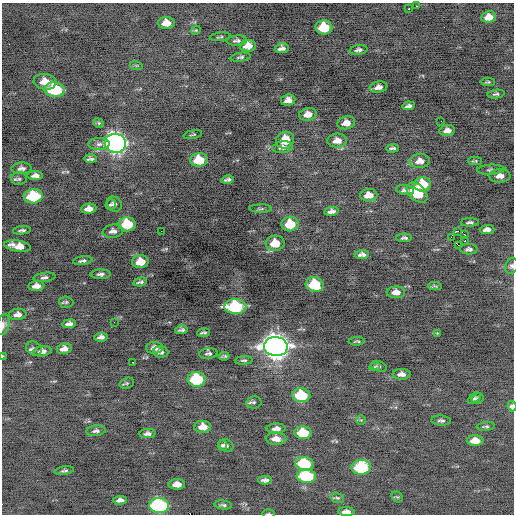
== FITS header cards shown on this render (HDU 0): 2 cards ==
NAXIS1  =                  512 / Axis length
NAXIS2  =                  512 / Axis length

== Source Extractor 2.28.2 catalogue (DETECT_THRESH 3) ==
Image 512 x 512 px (HDU 0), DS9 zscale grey, 1 PNG px = 1 image px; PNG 516 x 516 px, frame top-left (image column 1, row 512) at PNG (2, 3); each listed source drawn as its Kron ellipse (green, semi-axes under 4 px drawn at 4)
Background -0.591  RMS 0.91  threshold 2.74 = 3 sigma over >= 5 px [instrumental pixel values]
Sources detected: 136; all 136 listed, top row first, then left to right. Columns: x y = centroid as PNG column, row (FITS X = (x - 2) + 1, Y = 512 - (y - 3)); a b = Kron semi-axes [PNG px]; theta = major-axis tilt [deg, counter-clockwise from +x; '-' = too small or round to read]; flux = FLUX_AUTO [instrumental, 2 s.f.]
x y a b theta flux
416 6 3 2 - 140
409 9 3 2 - 420
489 17 7 5 10 560
166 23 8 6 2 620
324 27 8 7 - 2400
196 30 5 4 - 58
220 37 10 2 7 77
237 41 10 5 6 160
248 46 8 6 8 570
282 48 7 5 9 250
358 50 9 5 9 190
241 57 10 4 8 130
136 65 6 4 -18 76
45 82 11 8 -8 750
488 82 7 4 -2 84
378 87 9 5 11 340
55 90 10 7 -5 4100
496 94 8 4 8 120
288 100 7 5 7 370
408 106 6 3 9 170
308 114 9 6 9 510
441 121 2 2 - 27
98 123 5 4 - 83
346 123 9 6 11 500
447 130 8 5 6 310
193 135 9 2 12 61
285 140 9 8 - 1100
337 141 10 7 2 430
115 143 11 9 -8 32000
99 144 10 6 1 250
283 147 10 6 8 270
392 148 6 3 5 120
90 159 6 4 -1 170
199 160 8 6 4 1700
420 161 10 7 3 470
475 161 7 3 1 81
21 168 10 6 2 220
491 170 13 5 3 180
35 176 7 4 0 270
500 176 10 7 3 410
19 179 8 6 1 130
228 180 6 3 12 140
422 184 8 7 - 1800
405 190 9 5 -9 180
417 193 12 8 -42 1900
369 195 8 6 5 580
33 196 9 7 4 3200
114 204 8 7 - 200
111 205 5 5 - 83
89 209 8 5 6 380
261 209 11 3 0 110
332 211 7 4 8 230
470 222 9 4 0 120
127 224 8 7 - 1900
290 224 8 7 - 1700
22 230 9 4 7 130
487 230 7 4 1 280
113 231 10 6 7 270
161 231 2 2 - 110
458 231 3 2 - 3300
465 235 2 2 - 450
451 237 4 2 - 760
404 238 8 4 2 140
465 241 3 2 - 64
275 243 9 7 4 1200
458 245 2 2 - 720
18 246 13 5 -10 690
469 249 8 5 0 170
362 255 7 4 3 230
83 261 10 4 9 170
140 262 8 6 7 890
512 266 8 6 67 170
100 274 10 4 1 190
44 277 11 4 7 170
140 282 7 3 13 130
315 284 9 7 -14 2600
36 286 8 5 6 420
435 286 7 3 3 98
396 292 9 6 2 420
66 302 7 5 -4 120
235 307 11 7 -1 6600
18 314 9 5 5 310
114 322 2 2 - 71
69 324 7 4 8 230
3 325 10 6 76 250
181 330 6 3 11 120
203 333 6 3 6 110
437 333 4 4 - 50
101 337 7 4 6 220
357 341 8 3 3 91
276 347 12 9 -7 62000
154 348 8 6 3 320
34 349 8 6 -26 190
64 349 7 5 11 340
42 351 9 5 9 290
161 352 7 5 -4 190
208 353 9 5 6 140
2 356 3 2 - 39
224 356 5 3 - 94
244 360 9 4 4 120
133 362 2 2 - 190
379 366 8 5 -18 120
375 367 5 3 - 60
402 374 9 5 -1 280
197 379 9 7 -1 4300
127 383 7 5 18 99
301 395 9 7 -5 3000
474 398 7 4 39 140
478 399 6 5 - 120
254 402 7 6 - 140
512 406 5 4 - 260
361 420 5 4 - 63
441 421 10 5 -3 170
486 426 9 3 5 100
203 427 8 6 0 520
276 429 9 5 2 280
96 431 10 5 6 190
303 433 9 6 -4 1800
148 434 8 4 5 210
276 439 10 6 -4 440
475 441 8 5 0 720
222 445 5 4 - 120
226 445 7 6 - 160
304 464 9 7 -7 3200
361 467 9 7 3 4600
64 471 9 4 9 130
306 476 10 7 -5 4500
265 480 7 4 -1 210
177 484 8 5 0 470
397 497 6 5 - 86
337 498 7 5 -20 110
120 500 7 4 4 220
159 505 10 7 -4 9600
223 505 9 4 -7 130
346 512 8 4 -2 300
269 514 6 3 0 71
At the frame edge (FLAGS 8, measured only in part): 6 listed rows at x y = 512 266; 3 325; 2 356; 512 406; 346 512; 269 514